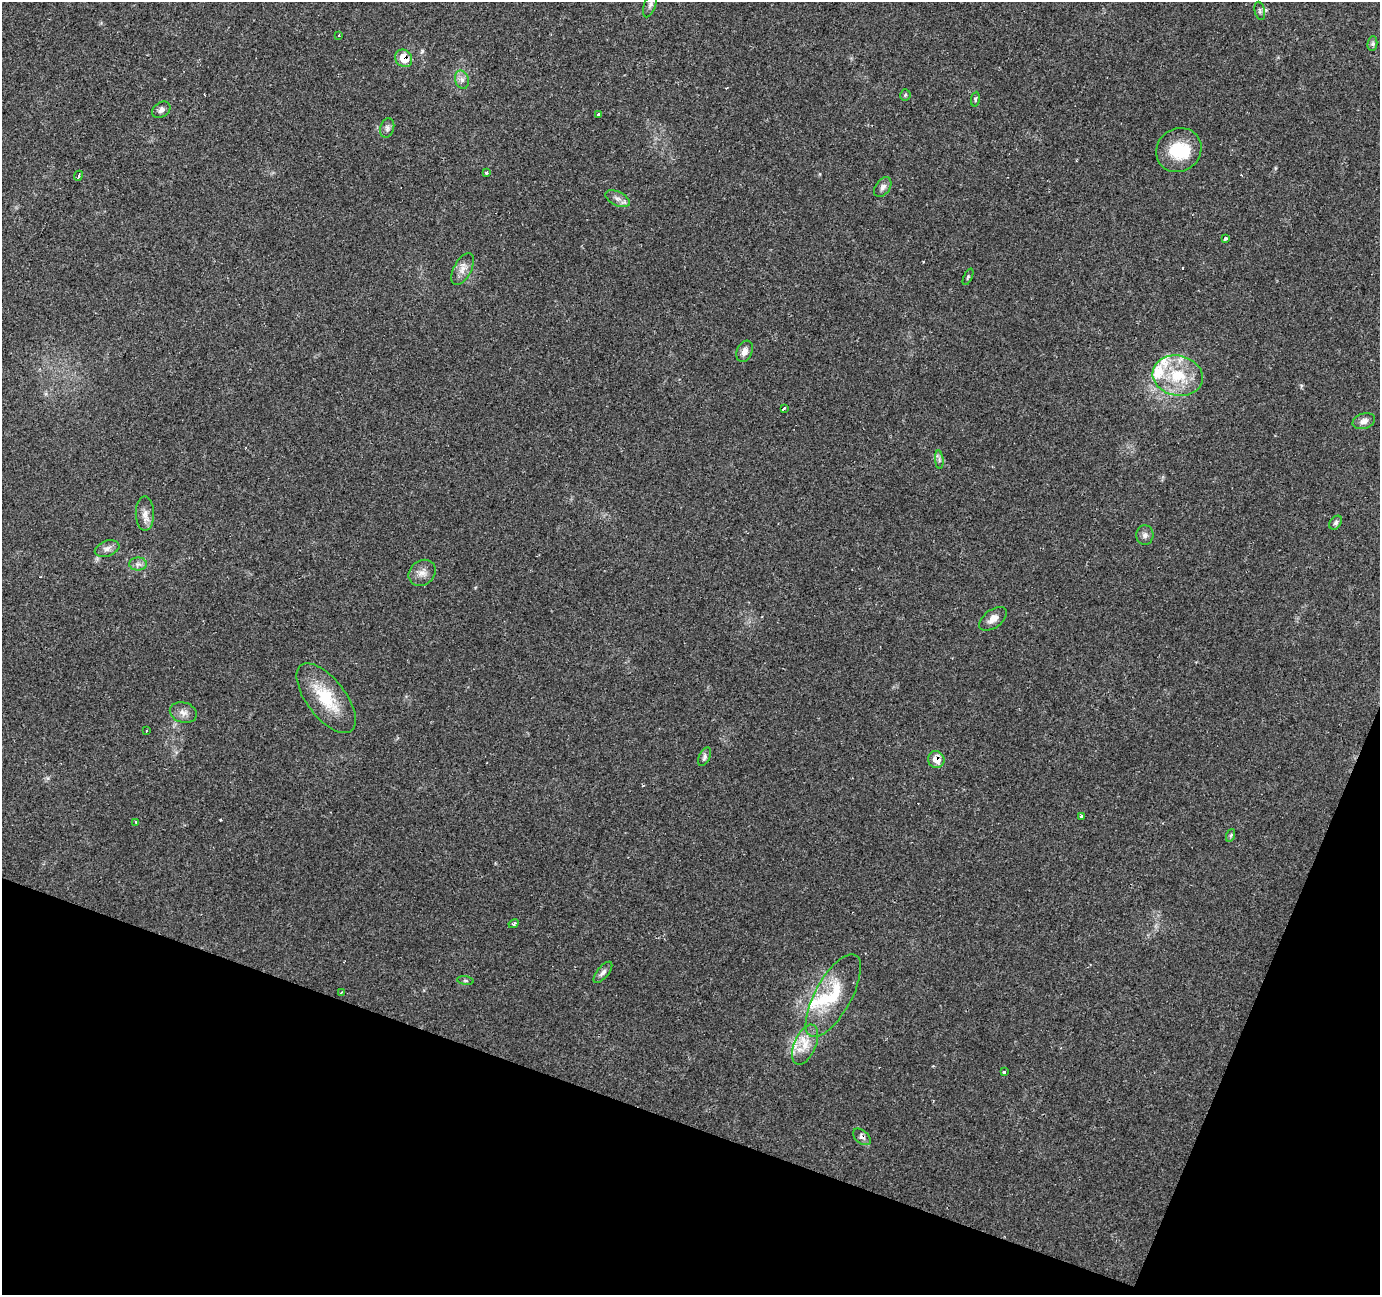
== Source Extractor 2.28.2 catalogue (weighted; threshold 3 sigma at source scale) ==
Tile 15 of 4 x 4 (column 3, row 4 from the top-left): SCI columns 2757-4134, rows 209-1501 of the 5516 x 5652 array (HDU 1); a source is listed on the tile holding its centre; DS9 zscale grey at full resolution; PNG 1382 x 1297 px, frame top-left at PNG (2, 2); each listed source drawn as its Kron ellipse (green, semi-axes under 4 px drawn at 4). Shown black and unused: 18% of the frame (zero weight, under 2 of 3 exposures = <1% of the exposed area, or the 3 px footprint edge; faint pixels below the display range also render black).
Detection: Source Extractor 2.28.2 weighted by HDU 2 'WHT'; one run over the whole footprint, this tile lists its part. Background 0.0606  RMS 0.0045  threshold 0.0203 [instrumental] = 3 sigma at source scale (4.5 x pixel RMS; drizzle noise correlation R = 1.50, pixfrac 1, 0.0396/0.0396 arcsec/px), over >= 5 px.
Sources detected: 58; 1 inside a brighter object's white glare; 5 cosmic-ray / hot-pixel residue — neither listed nor drawn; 5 inside a brighter listed object's ellipse — not listed separately; the other 47 listed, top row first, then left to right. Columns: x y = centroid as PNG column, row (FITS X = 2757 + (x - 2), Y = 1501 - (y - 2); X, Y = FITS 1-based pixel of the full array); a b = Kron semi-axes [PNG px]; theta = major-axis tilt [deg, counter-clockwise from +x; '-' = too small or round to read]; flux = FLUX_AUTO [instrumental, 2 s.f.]
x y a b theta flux
650 5 13 5 71 1.9
1260 11 9 5 -77 1
339 35 3 2 - 0.34
1372 44 7 5 84 0.87
404 58 9 8 - 8.5
462 80 9 6 -75 2
905 95 5 5 - 0.67
975 99 7 3 82 0.75
161 110 10 7 35 1.7
598 114 3 3 - 1.3
387 128 10 7 73 1.5
1179 150 23 21 35 16
486 173 4 3 - 0.79
78 176 5 3 - 3.2
883 187 11 7 54 1.8
618 199 13 7 -26 2.4
1225 238 3 3 - 2.1
463 269 17 9 62 3.7
968 277 9 4 65 0.73
745 351 11 7 67 2.5
1178 376 25 20 -13 18
784 408 4 3 - 1.9
1364 421 11 7 18 2.5
939 460 9 3 -85 0.97
145 514 17 9 -90 3.4
1336 523 8 5 52 1.1
1145 535 10 8 86 1.8
107 549 12 7 19 2.2
138 564 9 6 1 1.7
422 573 14 12 41 3.6
993 619 16 9 37 3.3
326 698 41 19 -52 19
183 713 14 10 -16 3
146 731 3 3 - 2.7
705 757 10 5 65 1.3
936 760 8 8 - 5.2
1081 816 4 3 - 2.2
136 822 3 3 - 0.35
1231 835 6 4 71 0.77
514 924 5 3 - 1.1
603 972 13 5 50 1.9
465 981 8 4 -8 0.79
341 992 4 3 - 1.5
833 996 46 18 61 20
805 1044 21 11 66 7.3
1004 1072 3 3 - 3.3
862 1137 10 6 -40 1.6
Overlapping masked pixels (flux is a lower limit): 3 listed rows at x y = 404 58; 936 760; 862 1137